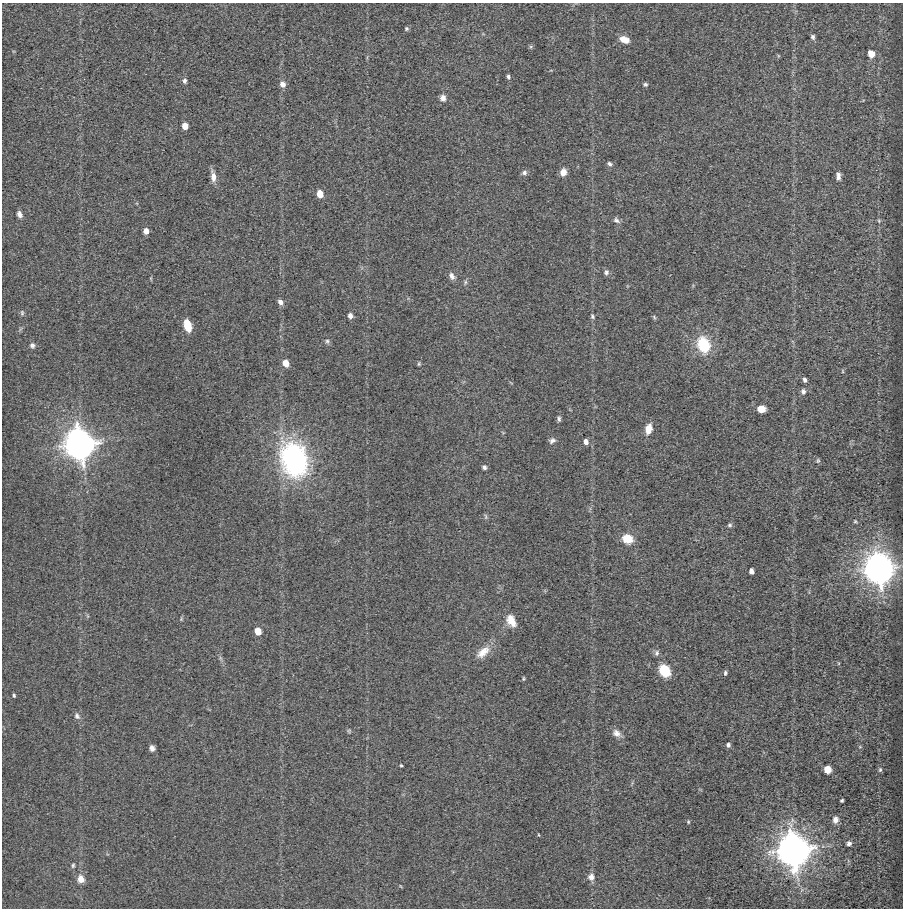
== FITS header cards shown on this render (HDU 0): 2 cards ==
NAXIS1  =                  901 /Number of positions along axis 1
NAXIS2  =                  906 /Number of positions along axis 2

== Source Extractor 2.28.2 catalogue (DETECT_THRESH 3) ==
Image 901 x 906 px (HDU 0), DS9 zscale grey, 1 PNG px = 1 image px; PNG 905 x 910 px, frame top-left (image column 1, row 906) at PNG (2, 3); no overlay
Background 0.166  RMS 1.7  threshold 5.23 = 3 sigma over >= 5 px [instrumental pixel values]
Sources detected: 82; all 82 listed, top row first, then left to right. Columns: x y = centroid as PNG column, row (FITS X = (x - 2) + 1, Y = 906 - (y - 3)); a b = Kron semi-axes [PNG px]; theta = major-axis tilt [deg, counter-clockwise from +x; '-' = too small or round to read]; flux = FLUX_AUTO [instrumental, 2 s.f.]
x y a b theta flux
406 29 5 5 - 200
813 37 7 5 -76 280
624 39 11 7 -21 1200
531 47 6 5 - 180
871 54 6 5 - 2200
508 77 5 4 - 270
185 81 6 5 - 330
283 84 8 7 - 580
645 84 5 5 - 210
443 98 8 7 - 580
185 126 5 5 - 1700
609 164 7 5 -34 280
563 172 7 6 - 950
524 173 7 6 - 360
213 176 14 6 -82 910
838 176 9 5 -89 510
320 194 6 5 - 2200
19 214 7 5 -65 500
616 220 10 6 -34 390
879 221 5 5 - 160
146 231 5 4 - 820
606 272 7 6 - 330
452 276 9 6 -55 590
465 282 7 5 83 240
280 302 7 6 - 530
22 313 9 5 -81 250
350 316 6 5 - 440
592 316 7 5 -62 220
654 317 8 4 -55 160
187 325 9 5 -74 3500
327 341 7 6 - 260
32 345 7 7 - 350
703 345 15 11 -70 5600
286 363 6 5 - 1700
419 364 5 3 - 150
843 371 6 3 -89 120
805 380 5 4 - 330
803 391 8 6 -81 390
761 409 6 6 - 1600
559 419 7 5 -80 270
648 429 10 6 78 1500
552 441 9 6 32 410
586 442 6 5 - 640
80 444 8 7 - 640000
294 460 29 21 -72 28000
818 461 6 5 - 170
484 467 6 5 - 290
486 517 9 4 -89 200
855 521 5 3 - 130
729 525 6 6 - 230
627 539 10 9 - 2400
879 569 9 8 - 530000
751 571 5 4 - 730
87 616 6 4 -71 160
181 619 6 4 79 140
511 621 15 9 -60 1500
258 631 6 5 - 2000
483 652 22 11 40 1700
657 653 8 6 76 330
220 658 7 4 -71 230
665 671 10 8 -55 4500
725 673 6 4 -89 250
524 679 5 3 - 140
14 695 5 3 - 170
77 716 10 7 -67 410
349 731 6 5 - 160
617 733 13 8 -32 760
728 745 5 5 - 300
860 747 6 3 -18 120
152 748 6 5 - 510
401 765 3 2 - 130
827 769 5 5 - 3300
880 770 7 5 89 210
842 800 3 3 - 190
835 820 8 6 80 650
688 822 5 4 - 140
539 835 4 3 - 95
849 843 5 5 - 420
793 850 9 8 - 750000
73 865 7 4 88 200
591 877 10 9 - 650
81 879 9 7 -75 1000